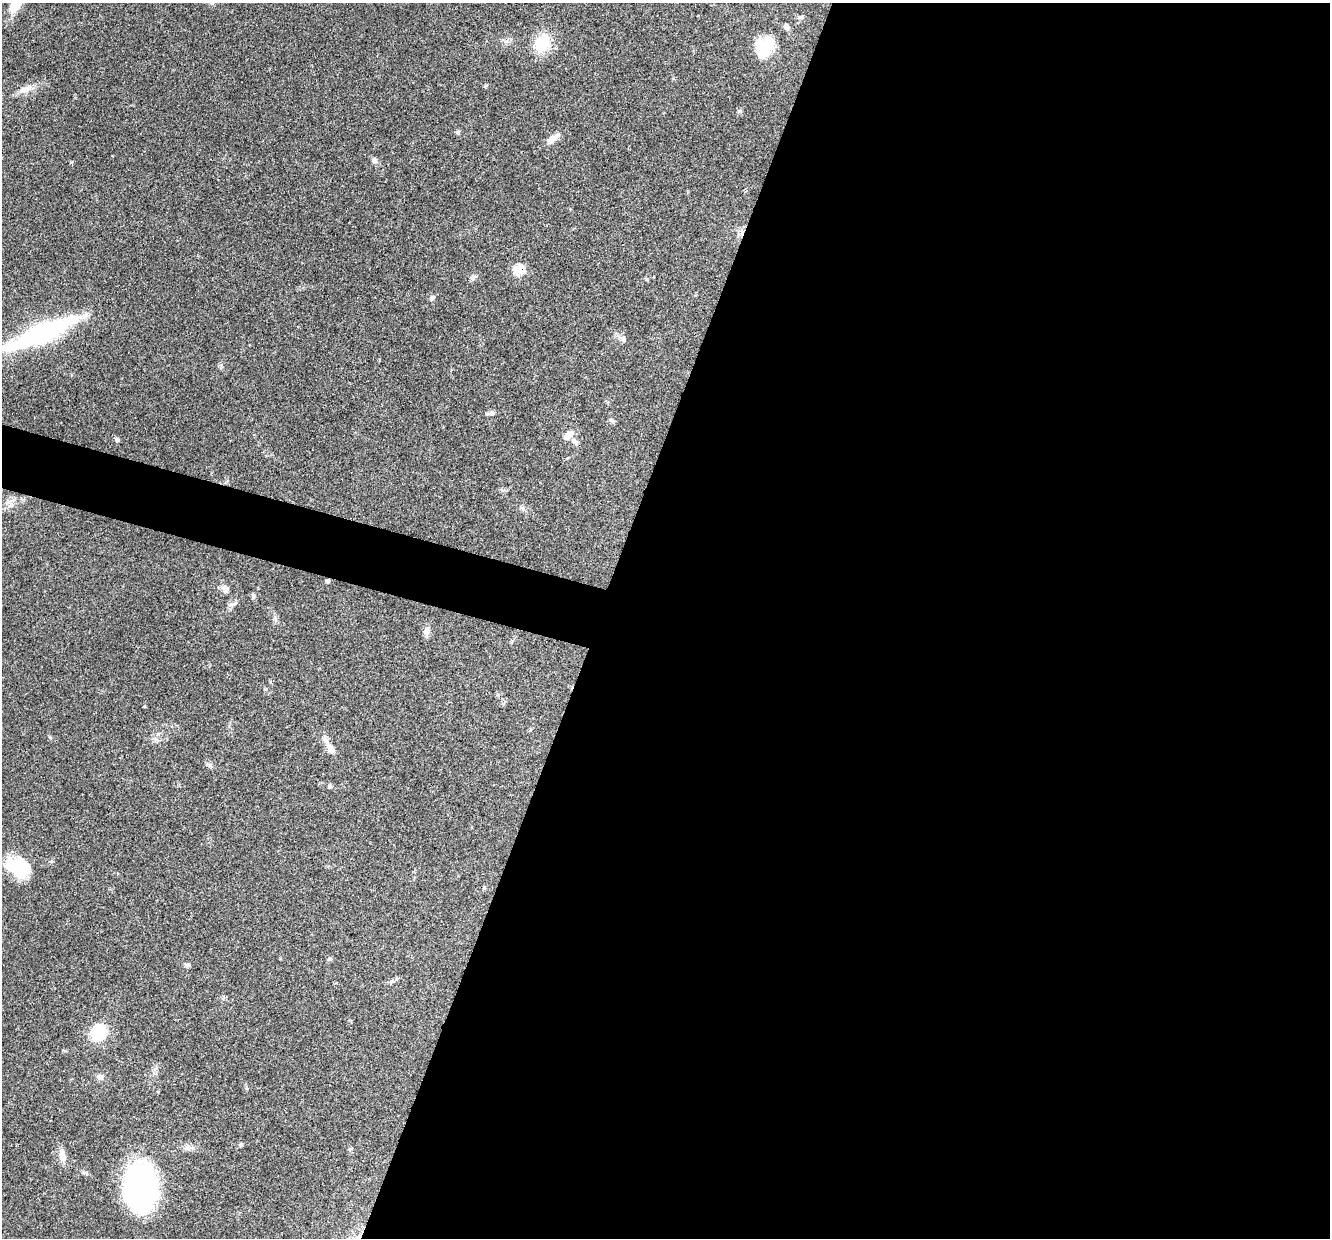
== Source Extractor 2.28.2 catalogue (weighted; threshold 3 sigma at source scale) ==
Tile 12 of 4 x 4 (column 4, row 3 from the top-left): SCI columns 3991-5318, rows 1495-2730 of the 5321 x 5335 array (HDU 1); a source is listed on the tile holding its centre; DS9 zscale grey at full resolution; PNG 1332 x 1240 px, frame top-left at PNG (2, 3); no overlay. Shown black and unused: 57% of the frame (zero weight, under 3 of 4 exposures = <1% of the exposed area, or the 3 px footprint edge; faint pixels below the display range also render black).
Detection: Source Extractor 2.28.2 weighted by HDU 2 'WHT'; one run over the whole footprint, this tile lists its part. Background 0.0537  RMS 0.0049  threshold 0.0218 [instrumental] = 3 sigma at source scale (4.5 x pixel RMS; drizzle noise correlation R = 1.50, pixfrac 1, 0.05/0.05 arcsec/px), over >= 5 px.
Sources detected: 41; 2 inside a brighter object's white glare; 1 cosmic-ray / hot-pixel residue — not listed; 1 inside a brighter listed object's ellipse — not listed separately; the other 37 listed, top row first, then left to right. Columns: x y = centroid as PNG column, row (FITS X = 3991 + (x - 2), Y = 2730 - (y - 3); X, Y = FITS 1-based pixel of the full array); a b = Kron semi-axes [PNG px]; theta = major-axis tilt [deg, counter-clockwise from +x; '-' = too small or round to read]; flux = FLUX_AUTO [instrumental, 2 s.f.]
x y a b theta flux
212 3 6 6 - 1
16 5 23 10 57 8
801 17 7 4 24 0.83
786 26 8 6 -57 1.6
542 43 27 18 61 12
765 46 20 14 28 17
25 89 20 8 17 4.5
458 132 6 5 - 0.74
552 139 16 7 38 4.5
374 161 8 7 - 1.6
519 270 6 6 - 21
473 278 8 6 69 1.2
431 298 8 6 65 1.3
41 334 71 15 23 80
624 340 9 6 -68 1.4
492 413 7 7 - 1.4
612 420 9 4 -37 0.91
568 435 13 8 43 4.2
117 439 6 5 - 1.1
574 441 11 6 -41 1.7
522 508 8 6 -21 1.2
328 581 5 4 - 1
225 588 12 7 -30 2.3
253 596 7 4 73 0.73
426 631 12 8 81 2.3
331 749 14 8 -55 3.4
330 786 6 5 - 0.75
13 865 26 21 -61 14
330 959 7 5 16 0.83
188 964 7 4 0 0.85
98 1033 18 15 50 19
100 1077 8 8 - 1.8
241 1145 6 4 67 0.68
189 1148 14 7 3 2.3
350 1149 7 4 44 0.6
62 1155 15 8 -85 4.1
141 1187 46 30 89 95
Overlapping masked pixels (flux is a lower limit): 2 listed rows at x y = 519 270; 328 581
Isophote crosses this tile's border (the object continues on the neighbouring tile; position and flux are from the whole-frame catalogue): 3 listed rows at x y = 212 3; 16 5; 41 334
Unlisted compact peaks at least as high as the median listed source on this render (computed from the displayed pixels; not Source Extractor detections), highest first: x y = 740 111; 647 279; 210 765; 232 604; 221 366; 486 86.